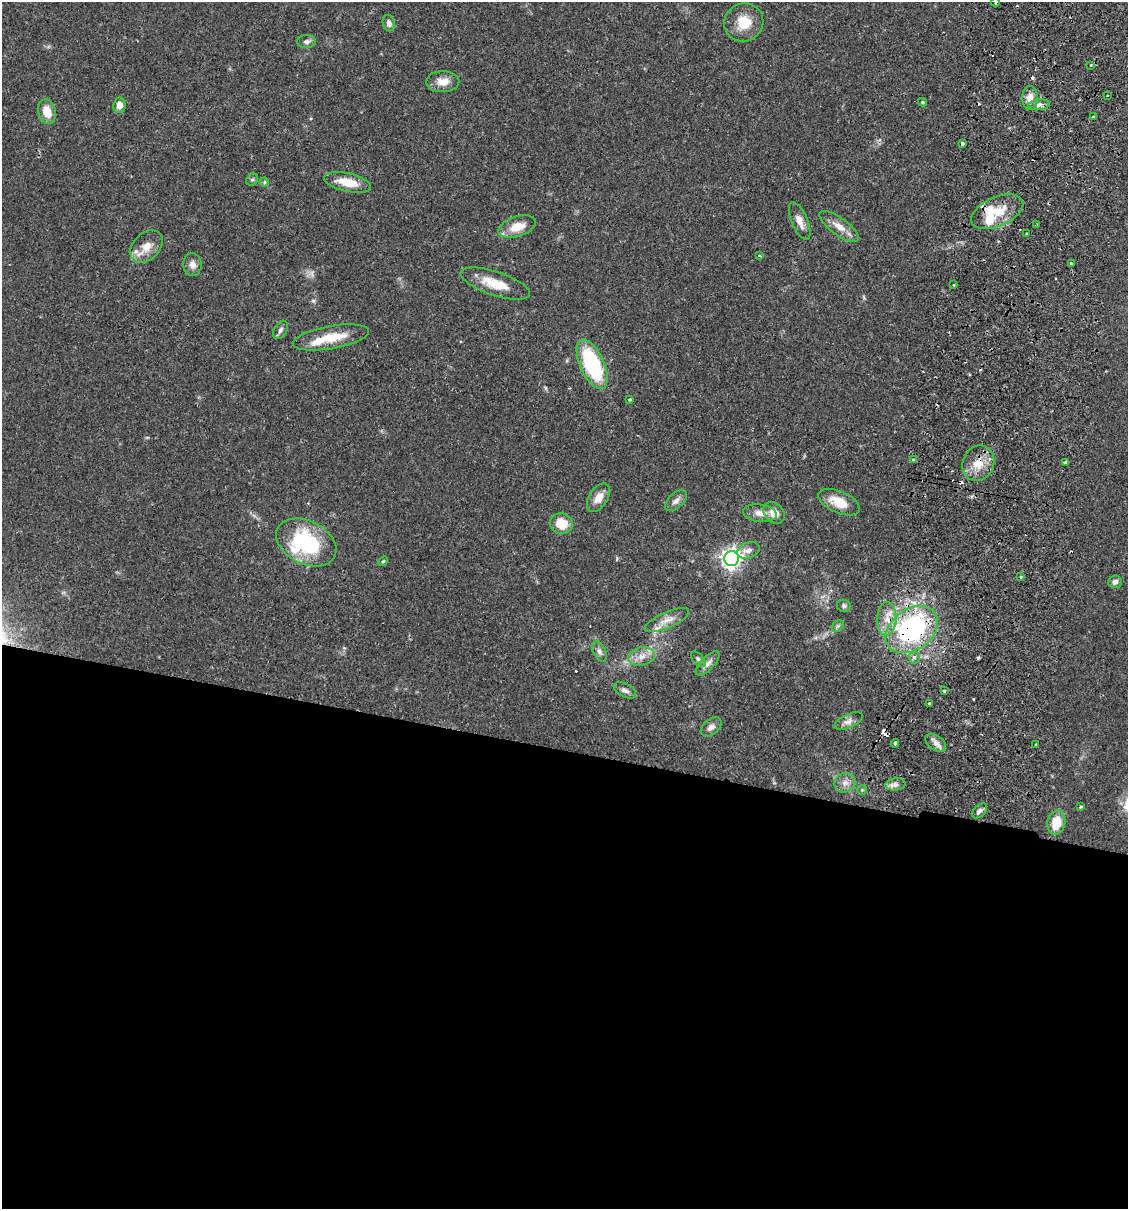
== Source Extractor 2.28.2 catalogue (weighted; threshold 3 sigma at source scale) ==
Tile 14 of 4 x 4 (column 2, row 4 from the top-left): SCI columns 1299-2424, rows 18-1224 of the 4966 x 4858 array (HDU 1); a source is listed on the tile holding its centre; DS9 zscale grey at full resolution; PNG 1130 x 1211 px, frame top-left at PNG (2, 2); each listed source drawn as its Kron ellipse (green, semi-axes under 4 px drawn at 4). Shown black and unused: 38% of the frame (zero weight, under 2 of 3 exposures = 3% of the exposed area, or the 3 px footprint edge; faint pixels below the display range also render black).
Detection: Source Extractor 2.28.2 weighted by HDU 2 'WHT'; one run over the whole footprint, this tile lists its part. Background 0.0646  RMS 0.005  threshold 0.0225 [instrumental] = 3 sigma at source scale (4.5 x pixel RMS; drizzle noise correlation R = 1.50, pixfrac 1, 0.05/0.05 arcsec/px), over >= 5 px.
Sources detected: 90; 2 too faint to see at this stretch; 11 cosmic-ray / hot-pixel residue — neither listed nor drawn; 5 inside a brighter listed object's ellipse — not listed separately; the other 72 listed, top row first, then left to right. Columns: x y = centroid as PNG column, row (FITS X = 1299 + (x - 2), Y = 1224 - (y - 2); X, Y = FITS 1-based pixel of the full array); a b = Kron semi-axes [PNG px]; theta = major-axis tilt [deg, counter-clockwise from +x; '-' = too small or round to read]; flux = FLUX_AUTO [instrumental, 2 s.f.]
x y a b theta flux
995 2 4 3 - 4.9
744 22 20 19 - 11
389 23 8 6 -75 2
306 42 9 6 1 1.7
1091 65 2 2 - 0.42
443 82 16 10 1 5.3
1108 96 3 3 - 1.3
1030 98 12 8 90 4.7
922 102 5 3 - 0.74
119 105 8 6 85 3.6
1039 105 11 5 5 2.1
47 112 12 8 -77 7.3
1093 117 3 3 - 1.2
962 143 3 3 - 1.3
252 180 6 5 - 1
264 182 4 4 - 0.69
348 182 24 9 -12 9.4
997 212 28 14 24 13
800 221 20 8 -67 4.3
1037 225 3 2 - 0.6
839 226 23 8 -36 5.7
517 227 19 10 18 8.1
1027 234 3 3 - 1.3
146 247 19 13 46 7.1
759 256 3 3 - 0.8
1071 263 3 3 - 1
192 265 11 9 -87 3.1
495 284 36 12 -18 12
954 285 2 2 - 0.48
280 330 10 6 58 1.7
331 337 39 11 10 14
592 364 26 12 -66 45
629 399 3 3 - 1.1
914 460 4 3 - 1.2
1066 462 3 3 - 1.8
978 463 18 15 67 9.2
598 498 16 9 57 5.2
676 501 13 7 42 2.6
839 502 22 10 -23 9.8
760 513 17 8 -6 4.6
774 513 12 9 -48 5.5
561 524 11 10 - 9
306 542 32 21 -27 42
748 550 11 8 21 2.8
732 559 7 7 - 270
383 561 5 4 - 0.54
1021 576 3 3 - 0.79
1115 582 7 6 - 2
844 606 7 6 - 1.2
887 619 17 9 87 6
667 620 24 8 23 5
838 626 7 5 44 1.1
912 629 29 20 36 75
599 651 11 6 -62 2.1
642 656 14 9 12 4.6
914 658 6 6 - 1.7
698 659 9 5 -49 1.3
708 663 15 6 45 2.6
625 690 12 6 -27 2.1
944 691 3 3 - 1.3
929 703 3 3 - 1.8
849 721 15 7 24 2.9
711 727 12 7 41 2.5
895 743 4 3 - 1.8
936 743 12 7 -36 2.8
1036 744 3 2 - 0.51
845 783 10 9 - 3.2
895 784 10 6 8 2.2
862 790 5 5 - 0.61
1081 807 3 3 - 0.88
979 811 9 5 44 1.6
1056 823 12 9 80 11
Overlapping masked pixels (flux is a lower limit): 2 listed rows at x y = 978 463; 912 629
Isophote crosses this tile's border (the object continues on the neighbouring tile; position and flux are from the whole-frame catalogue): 1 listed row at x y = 995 2